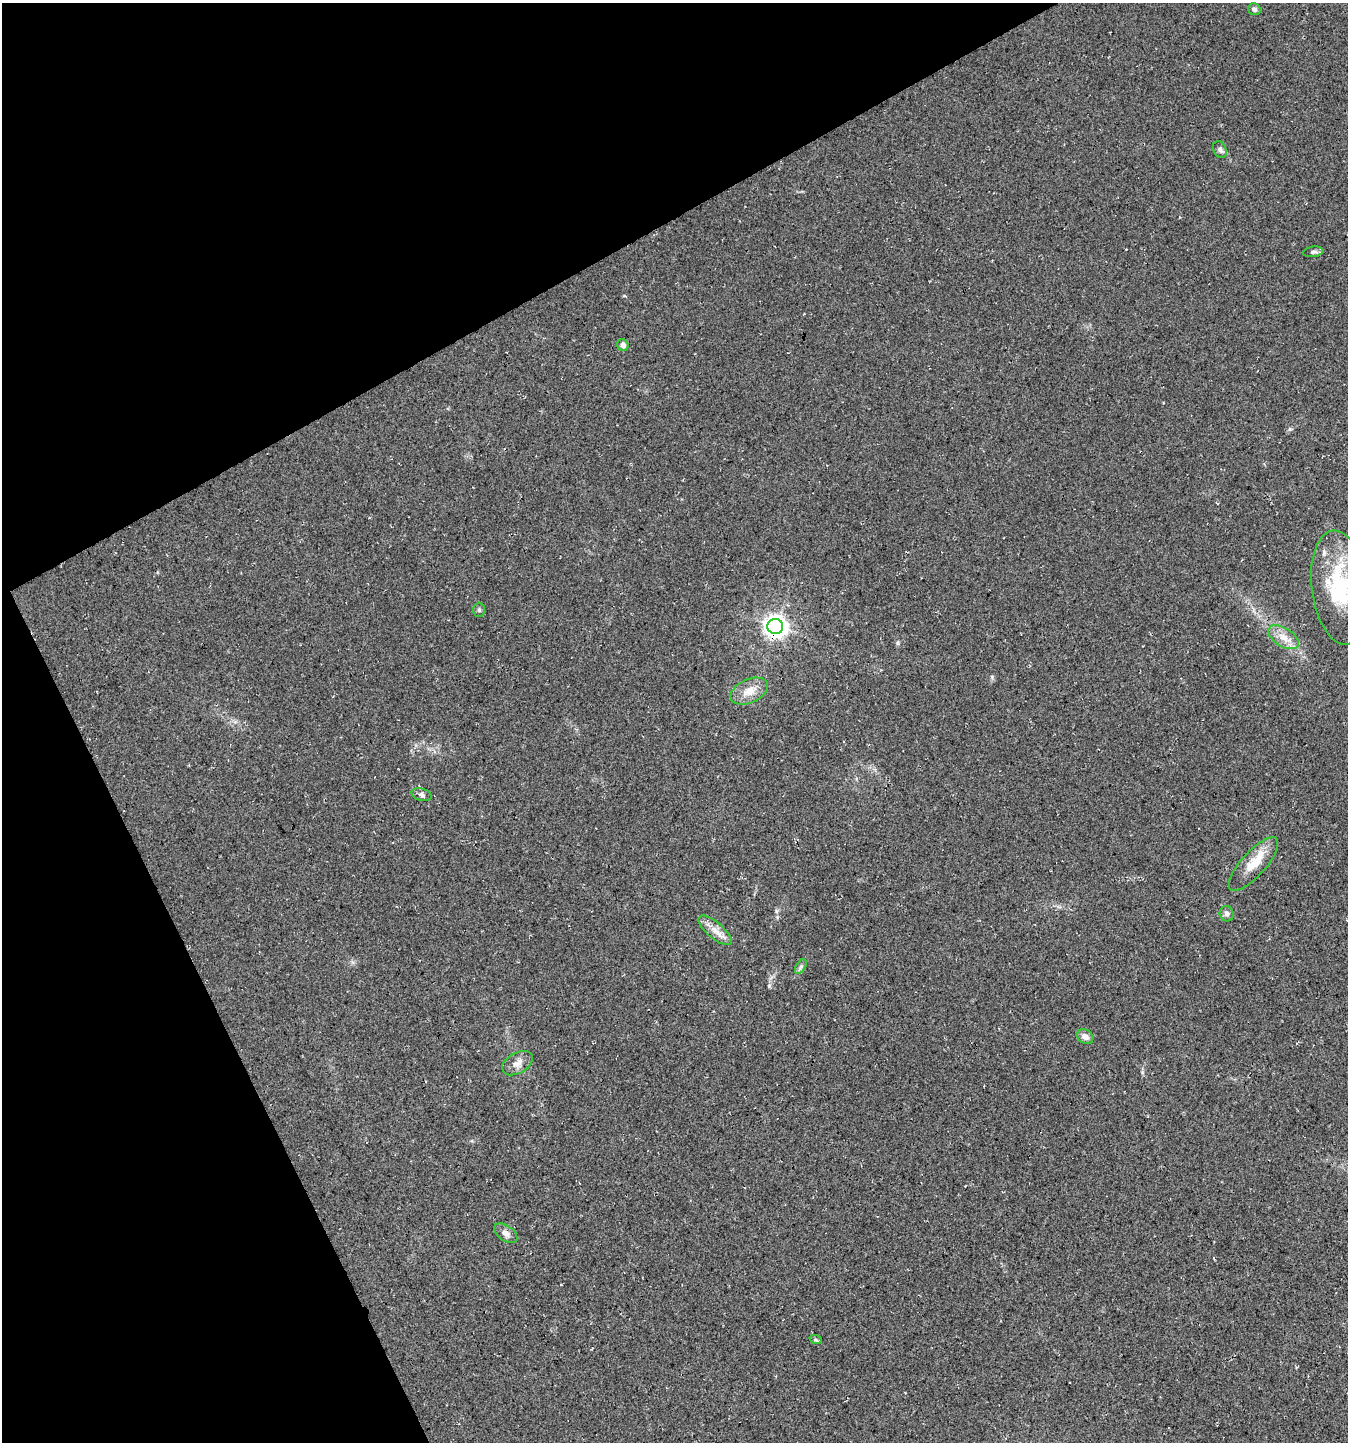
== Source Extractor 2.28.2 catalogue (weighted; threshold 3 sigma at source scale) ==
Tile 5 of 4 x 4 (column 1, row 2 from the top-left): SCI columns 100-1445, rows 2881-4320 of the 5639 x 5759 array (HDU 1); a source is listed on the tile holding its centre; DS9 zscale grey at full resolution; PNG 1350 x 1444 px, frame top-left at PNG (2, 3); each listed source drawn as its Kron ellipse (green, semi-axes under 4 px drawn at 4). Shown black and unused: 26% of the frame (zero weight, under 3 of 4 exposures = <1% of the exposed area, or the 3 px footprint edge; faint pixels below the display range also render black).
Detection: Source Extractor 2.28.2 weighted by HDU 2 'WHT'; one run over the whole footprint, this tile lists its part. Background 0.0264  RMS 0.0068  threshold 0.0304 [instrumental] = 3 sigma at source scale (4.5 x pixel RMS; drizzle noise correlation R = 1.50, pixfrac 1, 0.0396/0.0396 arcsec/px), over >= 5 px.
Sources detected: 19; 1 inside a brighter listed object's ellipse — not listed separately; the other 18 listed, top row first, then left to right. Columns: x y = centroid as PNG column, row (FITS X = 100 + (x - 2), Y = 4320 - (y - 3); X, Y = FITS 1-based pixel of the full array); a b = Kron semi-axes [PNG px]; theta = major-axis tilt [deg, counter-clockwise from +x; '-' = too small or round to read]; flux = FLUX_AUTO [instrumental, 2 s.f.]
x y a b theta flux
1254 9 6 6 - 2.2
1220 150 9 6 -64 2.3
1313 252 10 5 8 1.8
623 345 6 5 - 3
1340 587 57 28 -83 58
479 610 7 5 -89 1.3
775 627 8 7 - 530
1283 637 17 9 -32 7.6
749 691 20 12 24 9.4
421 795 10 6 -16 2.2
1254 864 34 12 48 16
1227 914 8 7 - 2.2
715 930 21 8 -40 6.9
801 966 8 5 59 1.5
1085 1036 9 7 -28 3.7
517 1063 16 10 30 5.3
506 1233 13 7 -35 3.6
816 1340 6 4 -18 1
Overlapping masked pixels (flux is a lower limit): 1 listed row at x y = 775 627
Isophote crosses this tile's border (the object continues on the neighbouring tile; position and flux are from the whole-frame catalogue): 1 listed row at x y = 1340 587
Unlisted compact peaks at least as high as the median listed source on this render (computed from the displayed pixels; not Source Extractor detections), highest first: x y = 769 986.